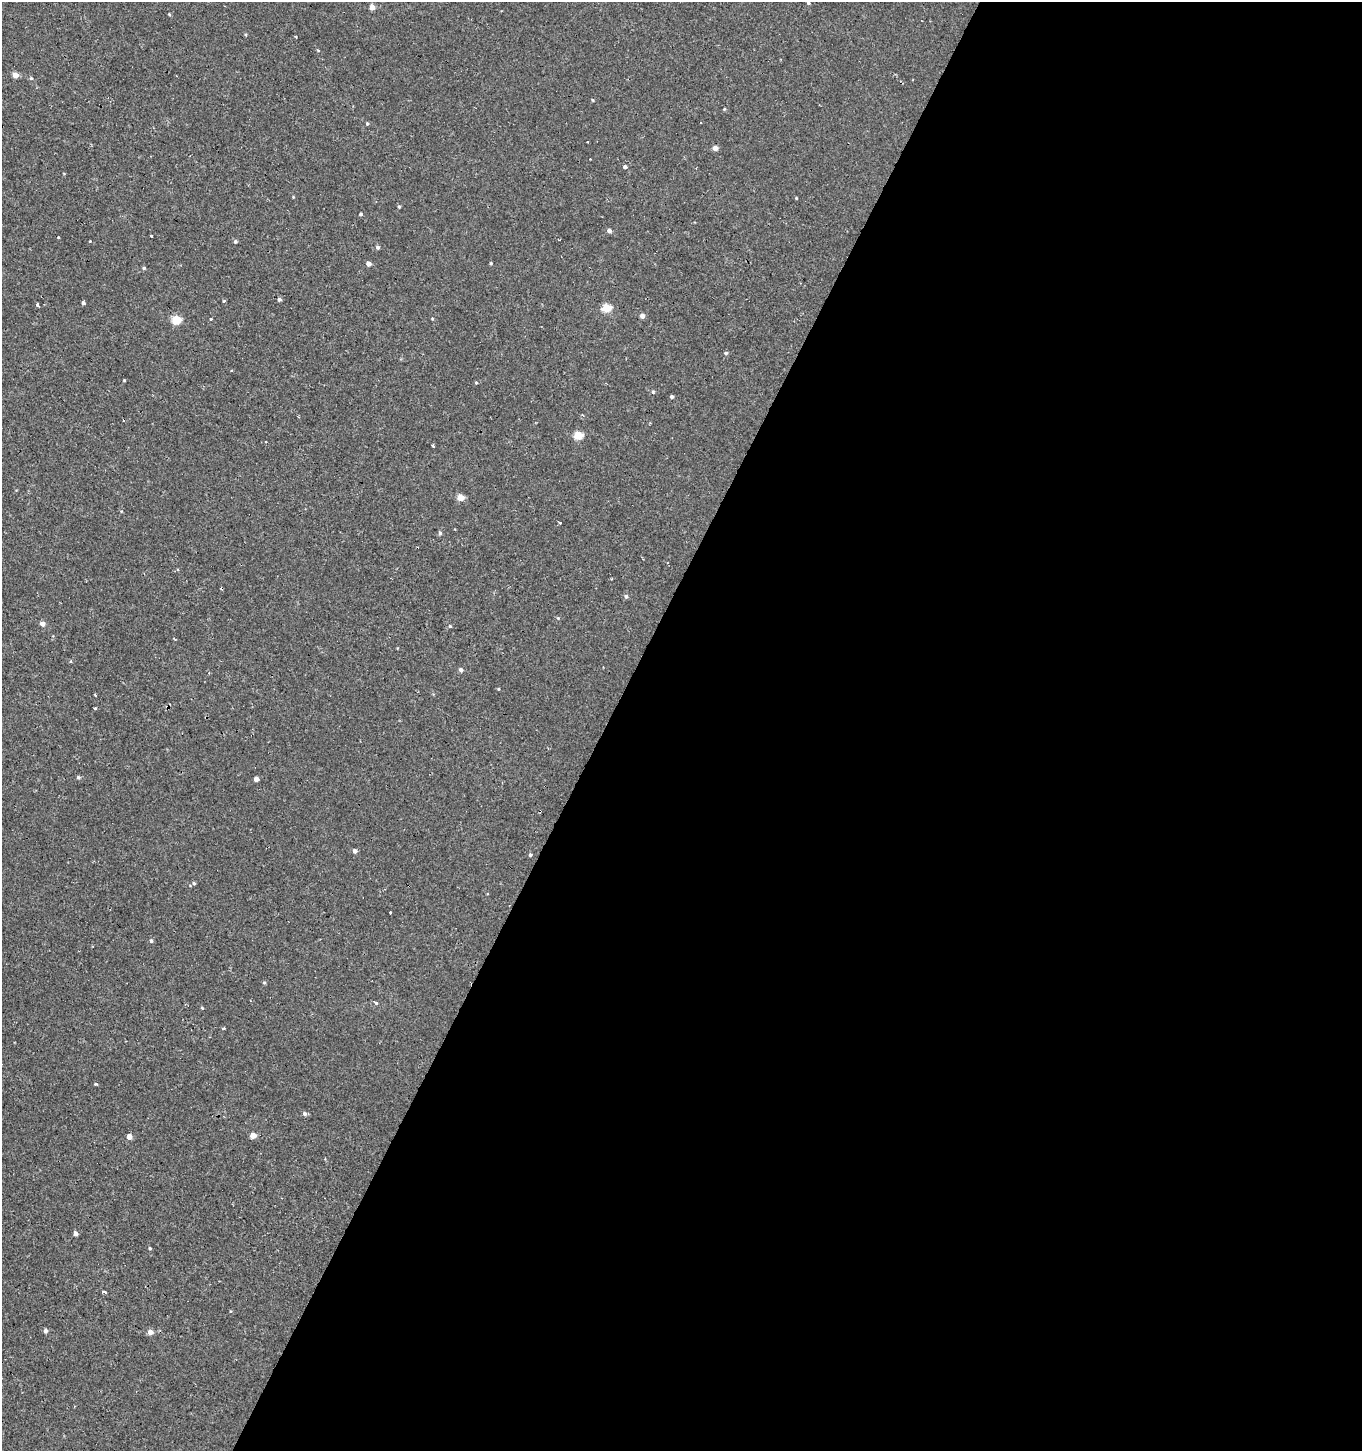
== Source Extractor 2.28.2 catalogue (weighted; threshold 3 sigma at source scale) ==
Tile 12 of 4 x 4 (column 4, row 3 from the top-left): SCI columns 4277-5636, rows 1495-2943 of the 5950 x 5842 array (HDU 1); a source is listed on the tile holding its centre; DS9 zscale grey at full resolution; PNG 1364 x 1453 px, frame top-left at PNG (2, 2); no overlay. Shown black and unused: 56% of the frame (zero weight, under 2 of 3 exposures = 3% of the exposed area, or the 3 px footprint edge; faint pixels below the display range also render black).
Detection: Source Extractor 2.28.2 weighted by HDU 2 'WHT'; one run over the whole footprint, this tile lists its part. Background -4.14e-04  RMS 0.0023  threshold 0.0104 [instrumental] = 3 sigma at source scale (4.5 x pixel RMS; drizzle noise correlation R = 1.50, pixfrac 1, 0.0396/0.0396 arcsec/px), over >= 5 px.
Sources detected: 77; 4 cosmic-ray / hot-pixel residue — not listed; the other 73 listed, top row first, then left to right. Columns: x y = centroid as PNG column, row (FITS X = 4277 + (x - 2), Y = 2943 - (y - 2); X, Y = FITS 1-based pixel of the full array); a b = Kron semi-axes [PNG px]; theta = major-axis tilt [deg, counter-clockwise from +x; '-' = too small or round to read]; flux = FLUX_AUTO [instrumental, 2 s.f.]
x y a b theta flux
808 2 3 3 - 2.6
372 7 4 4 - 2.1
169 14 5 3 - 0.21
296 37 3 2 - 0.18
15 75 5 4 - 1.8
31 78 5 4 - 0.29
593 100 4 3 - 0.32
724 109 4 3 - 0.21
367 123 4 4 - 0.34
587 142 3 3 - 0.48
715 148 4 4 - 1.6
625 167 4 4 - 0.55
293 197 3 3 - 0.17
796 198 3 3 - 0.18
399 207 4 4 - 0.3
361 214 4 3 - 0.31
609 230 5 4 - 0.82
151 236 3 3 - 2.1
58 237 3 3 - 1.2
90 241 3 3 - 0.86
235 241 5 5 - 0.4
378 247 5 5 - 0.5
491 263 3 3 - 0.27
368 264 4 4 - 1.4
144 268 4 4 - 0.3
279 299 4 4 - 0.55
224 301 3 3 - 0.86
83 303 3 3 - 1
37 305 4 3 - 2
606 308 5 5 - 8.1
642 316 4 4 - 1.2
211 319 3 3 - 1.2
176 320 5 5 - 9.1
726 353 5 4 - 0.37
124 380 3 3 - 0.19
476 383 4 3 - 0.25
653 392 5 4 - 0.28
672 397 4 3 - 0.59
578 435 5 5 - 6.9
433 446 3 3 - 1
461 497 5 4 - 3.4
560 523 3 3 - 1.7
440 533 5 4 - 0.5
612 579 3 2 - 0.17
221 589 4 2 - 0.22
626 596 5 4 - 0.53
558 618 4 3 - 0.21
42 624 5 5 - 1.3
450 626 4 3 - 0.49
70 661 5 3 - 0.23
461 670 5 4 - 0.65
498 689 4 3 - 0.19
95 709 3 3 - 1.3
78 777 5 5 - 0.42
256 779 4 4 - 1.2
355 851 5 4 - 0.8
530 855 4 4 - 0.42
194 883 5 4 - 0.32
390 912 3 3 - 1
151 941 6 4 89 0.42
264 982 4 4 - 0.3
376 1003 3 3 - 2.5
202 1008 4 3 - 0.22
223 1028 3 3 - 0.68
96 1084 4 3 - 0.28
304 1114 5 5 - 0.57
253 1135 4 4 - 2.3
129 1137 4 4 - 1.8
75 1233 4 4 - 1.1
150 1248 4 3 - 0.26
104 1292 4 3 - 0.64
45 1331 5 4 - 0.67
150 1332 5 5 - 1.6
Isophote crosses this tile's border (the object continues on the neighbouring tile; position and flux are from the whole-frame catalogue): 1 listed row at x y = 808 2